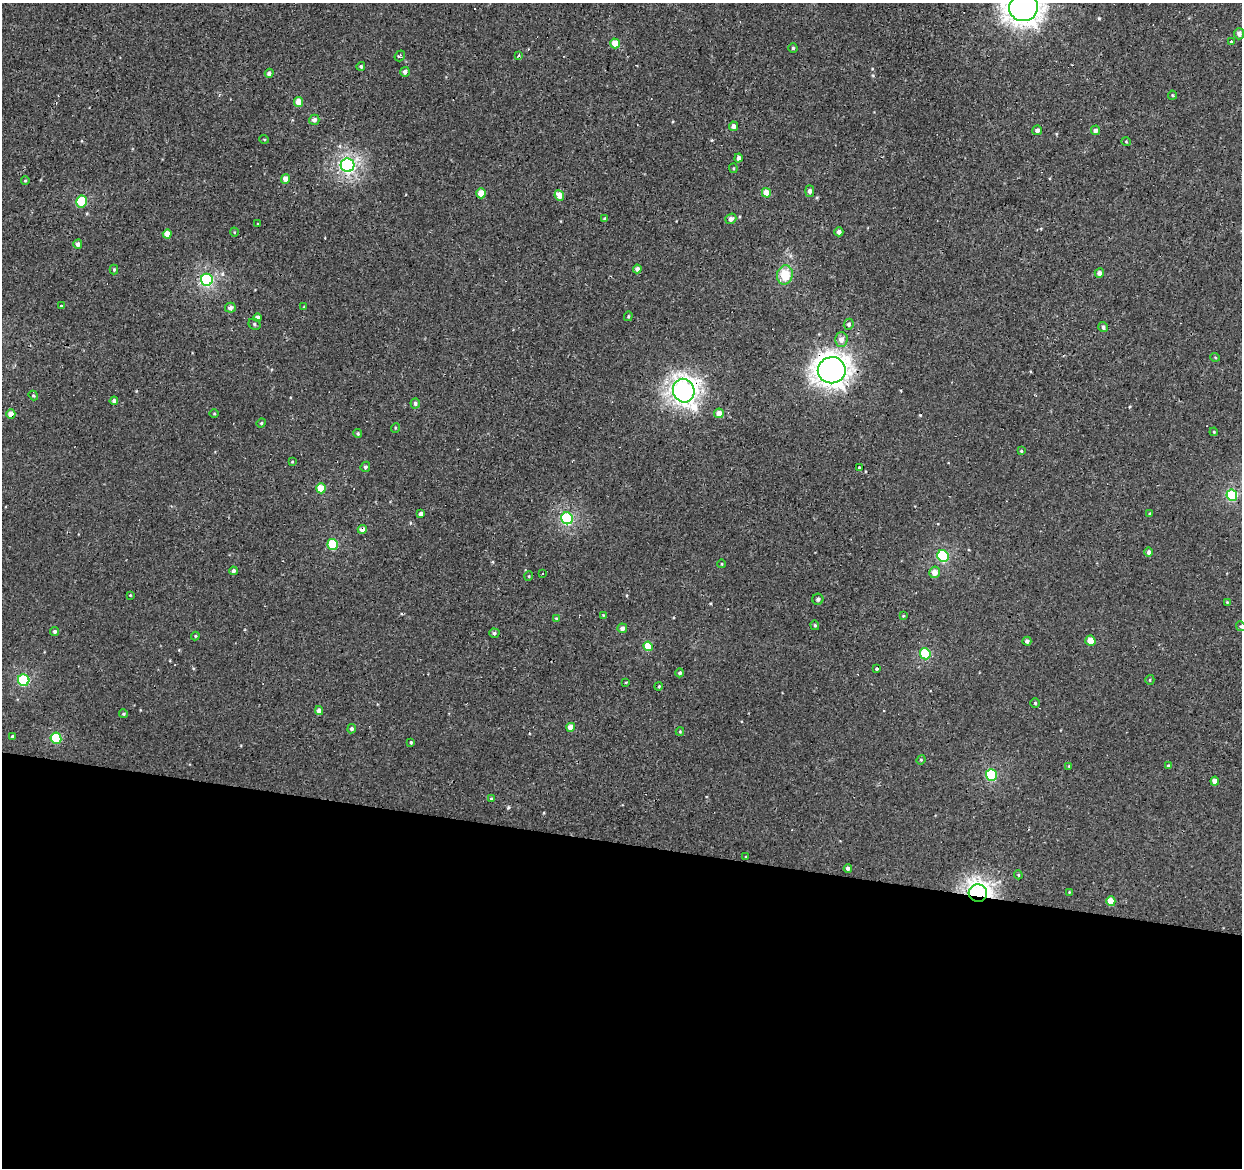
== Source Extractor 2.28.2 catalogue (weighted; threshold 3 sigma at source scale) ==
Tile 14 of 4 x 4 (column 2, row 4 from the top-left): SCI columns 1245-2484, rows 281-1446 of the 4965 x 5165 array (HDU 1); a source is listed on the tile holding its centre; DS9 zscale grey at full resolution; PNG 1244 x 1170 px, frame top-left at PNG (2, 3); each listed source drawn as its Kron ellipse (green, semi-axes under 4 px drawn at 4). Shown black and unused: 28% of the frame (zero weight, under 2 of 3 exposures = <1% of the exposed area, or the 3 px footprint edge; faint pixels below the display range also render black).
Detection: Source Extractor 2.28.2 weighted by HDU 2 'WHT'; one run over the whole footprint, this tile lists its part. Background 6.68e-04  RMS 0.0053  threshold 0.0239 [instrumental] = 3 sigma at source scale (4.5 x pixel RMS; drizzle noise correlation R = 1.50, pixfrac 1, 0.0396/0.0396 arcsec/px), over >= 5 px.
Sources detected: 132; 9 cosmic-ray / hot-pixel residue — neither listed nor drawn; the other 123 listed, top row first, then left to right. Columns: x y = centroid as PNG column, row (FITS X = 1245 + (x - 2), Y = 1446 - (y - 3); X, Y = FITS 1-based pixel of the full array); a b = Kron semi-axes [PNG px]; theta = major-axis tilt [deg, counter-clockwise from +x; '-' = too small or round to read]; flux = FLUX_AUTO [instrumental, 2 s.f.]
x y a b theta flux
1024 7 14 13 - 590
1239 34 5 5 - 2.3
1231 41 4 2 - 0.62
615 43 5 4 - 10
793 48 4 4 - 0.77
400 56 6 5 - 1.2
519 56 4 4 - 1.1
361 66 4 4 - 1
405 72 5 4 - 2
269 73 4 4 - 1.6
1172 95 4 4 - 0.62
299 102 5 4 - 7.6
314 120 5 5 - 2.3
734 126 5 4 - 2.7
1037 130 5 4 - 1.8
1095 130 5 4 - 2.4
264 139 5 3 - 0.5
1126 142 5 4 - 0.57
738 158 4 4 - 2
348 165 7 7 - 130
733 168 5 4 - 0.62
286 179 5 4 - 4.6
25 180 4 3 - 0.63
810 191 5 4 - 1.8
481 193 5 4 - 7.8
766 193 5 4 - 7.5
559 195 5 4 - 5.7
81 201 6 5 - 27
605 219 4 3 - 1.7
731 219 6 5 - 2.2
258 223 3 2 - 0.56
234 232 4 3 - 0.42
839 232 4 4 - 1.9
167 234 4 4 - 5.3
78 244 4 4 - 2.5
637 269 4 4 - 2.2
114 270 5 4 - 0.71
1099 273 5 4 - 2.9
785 275 10 8 79 14
207 280 6 6 - 85
61 306 3 3 - 1.5
304 307 4 3 - 0.42
230 308 5 5 - 2.5
628 316 5 4 - 0.59
258 318 4 4 - 3
254 324 6 5 - 0.98
849 324 5 5 - 1.4
1103 327 5 4 - 1.5
841 340 7 6 - 3.3
1215 357 5 3 - 0.5
832 370 14 13 - 500
684 391 12 10 -70 330
33 396 5 4 - 0.58
114 401 4 4 - 1.8
415 403 5 4 - 1.2
719 413 5 4 - 5.5
11 414 4 4 - 5.1
214 414 5 3 - 0.46
261 423 5 4 - 0.69
395 428 5 3 - 0.43
1214 432 4 3 - 0.49
358 434 4 4 - 0.81
1021 451 4 3 - 0.55
292 462 4 3 - 0.53
365 467 5 4 - 1.2
859 468 3 3 - 2.6
321 488 5 5 - 12
1232 495 6 5 - 49
421 513 3 3 - 8.5
1150 514 4 3 - 0.87
567 518 6 5 - 68
362 529 4 4 - 3.2
333 544 5 5 - 29
1149 552 5 4 - 1.6
943 556 6 5 - 48
722 564 4 3 - 0.45
233 571 4 4 - 1.4
935 572 6 5 - 5
542 573 3 2 - 0.47
529 576 5 3 - 0.5
130 595 3 3 - 0.47
818 599 5 5 - 1.3
1227 602 4 3 - 0.48
603 615 4 3 - 0.38
903 616 4 3 - 0.47
556 618 4 3 - 0.63
815 625 5 4 - 0.72
1241 626 5 4 - 0.62
622 628 5 5 - 2.6
55 632 4 4 - 1.3
494 633 5 4 - 1.1
195 636 4 4 - 0.53
1027 641 4 4 - 1.8
1090 641 5 5 - 6.2
648 646 5 4 - 14
925 654 5 5 - 29
876 669 3 3 - 7
680 673 4 3 - 1.1
24 680 6 5 - 47
1150 680 5 4 - 0.62
626 682 3 2 - 0.36
659 686 4 3 - 0.5
1035 703 4 4 - 0.7
319 711 4 4 - 3
123 714 4 4 - 0.8
571 727 4 4 - 5.8
352 729 4 4 - 1.3
680 732 4 4 - 0.59
12 736 3 3 - 0.76
56 738 5 5 - 24
411 742 4 3 - 0.59
921 760 5 4 - 0.62
1069 766 4 4 - 0.49
1168 766 4 3 - 0.99
991 775 6 5 - 42
1215 781 4 4 - 3.6
491 799 4 3 - 0.64
746 857 3 3 - 0.5
848 868 4 4 - 1.6
1018 875 4 4 - 0.59
1069 892 4 3 - 0.4
978 893 9 9 - 260
1111 901 5 4 - 7.5
Overlapping masked pixels (flux is a lower limit): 5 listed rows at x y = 832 370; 684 391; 11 414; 362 529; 978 893
Isophote crosses this tile's border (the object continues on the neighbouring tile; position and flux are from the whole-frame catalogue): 2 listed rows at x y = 1024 7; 1241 626